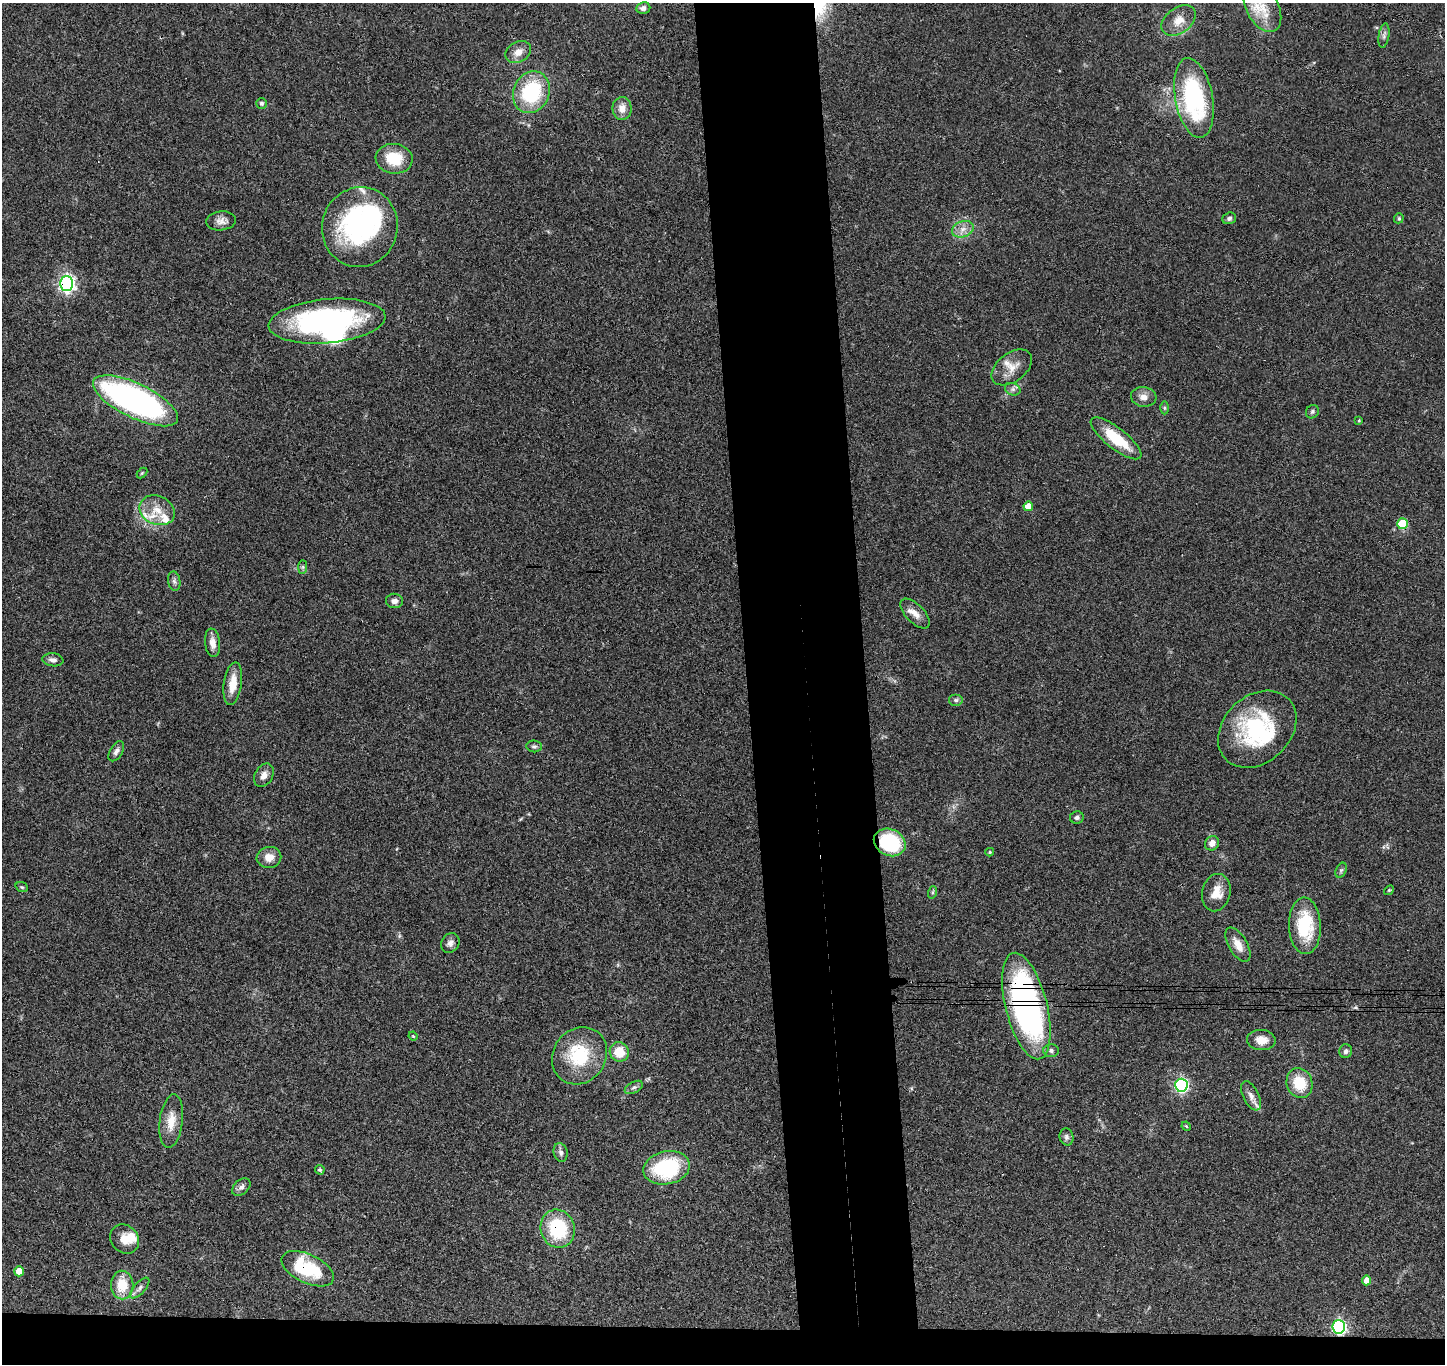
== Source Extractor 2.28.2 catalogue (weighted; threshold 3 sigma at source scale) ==
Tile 8 of 3 x 3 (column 2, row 3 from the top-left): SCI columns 1501-2943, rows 152-1513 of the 4442 x 4368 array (HDU 1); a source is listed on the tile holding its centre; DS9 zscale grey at full resolution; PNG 1447 x 1366 px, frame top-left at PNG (2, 3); each listed source drawn as its Kron ellipse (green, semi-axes under 4 px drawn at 4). Shown black and unused: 11% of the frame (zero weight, under 3 of 4 exposures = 6% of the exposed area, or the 3 px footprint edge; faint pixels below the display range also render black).
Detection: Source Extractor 2.28.2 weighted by HDU 2 'WHT'; one run over the whole footprint, this tile lists its part. Background 0.0792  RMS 0.0058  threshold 0.0261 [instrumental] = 3 sigma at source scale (4.5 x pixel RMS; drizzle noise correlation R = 1.50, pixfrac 1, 0.05/0.05 arcsec/px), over >= 5 px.
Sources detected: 91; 4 inside a brighter object's white glare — neither listed nor drawn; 7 inside a brighter listed object's ellipse — not listed separately; the other 80 listed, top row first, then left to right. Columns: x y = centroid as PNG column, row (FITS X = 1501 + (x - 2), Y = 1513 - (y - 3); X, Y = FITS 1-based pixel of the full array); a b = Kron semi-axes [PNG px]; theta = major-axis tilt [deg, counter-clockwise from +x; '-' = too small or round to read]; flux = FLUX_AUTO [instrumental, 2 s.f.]
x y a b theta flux
643 8 7 6 - 2
1262 8 26 16 -62 15
1179 20 19 12 36 7.5
1384 35 12 5 81 2.1
518 52 14 10 28 5.2
531 92 21 18 65 43
1194 98 40 19 -80 68
262 103 5 5 - 1.2
622 108 11 9 88 5.6
394 159 18 15 -8 19
1229 218 7 5 18 1.5
1399 218 5 4 - 0.98
221 221 15 9 6 3.8
360 227 40 37 74 100
963 229 11 8 21 4.1
67 283 7 6 - 200
327 321 58 22 5 130
1012 367 23 14 37 8.2
1013 389 8 6 -21 1.6
1144 397 13 9 -5 4.3
135 401 46 17 -26 190
1164 408 6 4 -90 0.84
1312 412 7 6 - 1.2
1359 420 3 3 - 0.53
1116 438 31 10 -38 21
142 473 6 4 45 0.65
1028 506 5 5 - 6.2
157 510 18 14 -23 10
1402 524 5 5 - 30
303 567 7 4 89 1.1
174 581 10 6 -79 1.8
394 601 8 7 - 2.3
915 614 19 9 -45 5.5
212 643 14 7 -83 4.8
53 660 10 6 -7 2.5
233 684 21 9 82 9.6
956 700 7 6 - 1.4
1257 729 44 33 43 58
534 746 8 6 -7 1.2
116 751 11 6 58 2.3
264 775 12 8 61 3.8
1077 817 7 6 - 1.8
890 842 16 13 -25 40
1212 843 7 6 - 4.2
990 852 4 3 - 0.75
269 857 12 10 10 5.7
1341 870 8 5 64 1.1
22 887 6 4 -20 0.85
1389 890 5 4 - 0.71
933 892 6 4 71 0.89
1216 893 19 14 77 8.9
1305 926 28 16 -88 32
450 943 10 8 57 2.8
1238 945 19 9 -60 6.8
1026 1006 55 20 -76 190
413 1036 4 3 - 0.47
1261 1040 14 10 -3 7
1051 1051 7 6 - 1.7
1346 1051 7 6 - 1.7
619 1052 10 9 - 11
580 1056 30 26 54 32
1299 1083 15 12 -71 16
1181 1085 6 6 - 110
634 1087 10 5 27 1.6
1251 1096 16 7 -64 3.6
171 1121 27 11 83 9.8
1186 1126 5 4 - 0.59
1066 1137 8 7 - 1.9
561 1152 9 7 -78 2
667 1168 23 16 12 48
320 1170 5 4 - 0.88
241 1187 10 7 41 2.1
558 1229 19 17 -73 38
125 1239 16 13 -48 7.3
308 1269 28 14 -25 39
19 1271 5 5 - 7.3
1367 1280 5 4 - 5.5
122 1285 14 11 -89 14
140 1288 13 5 47 2.3
1339 1327 6 6 - 130
Overlapping masked pixels (flux is a lower limit): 7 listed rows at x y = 67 283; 1402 524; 890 842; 1026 1006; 558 1229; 308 1269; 1339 1327
Isophote crosses this tile's border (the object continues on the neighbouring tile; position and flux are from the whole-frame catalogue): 1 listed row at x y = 1262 8